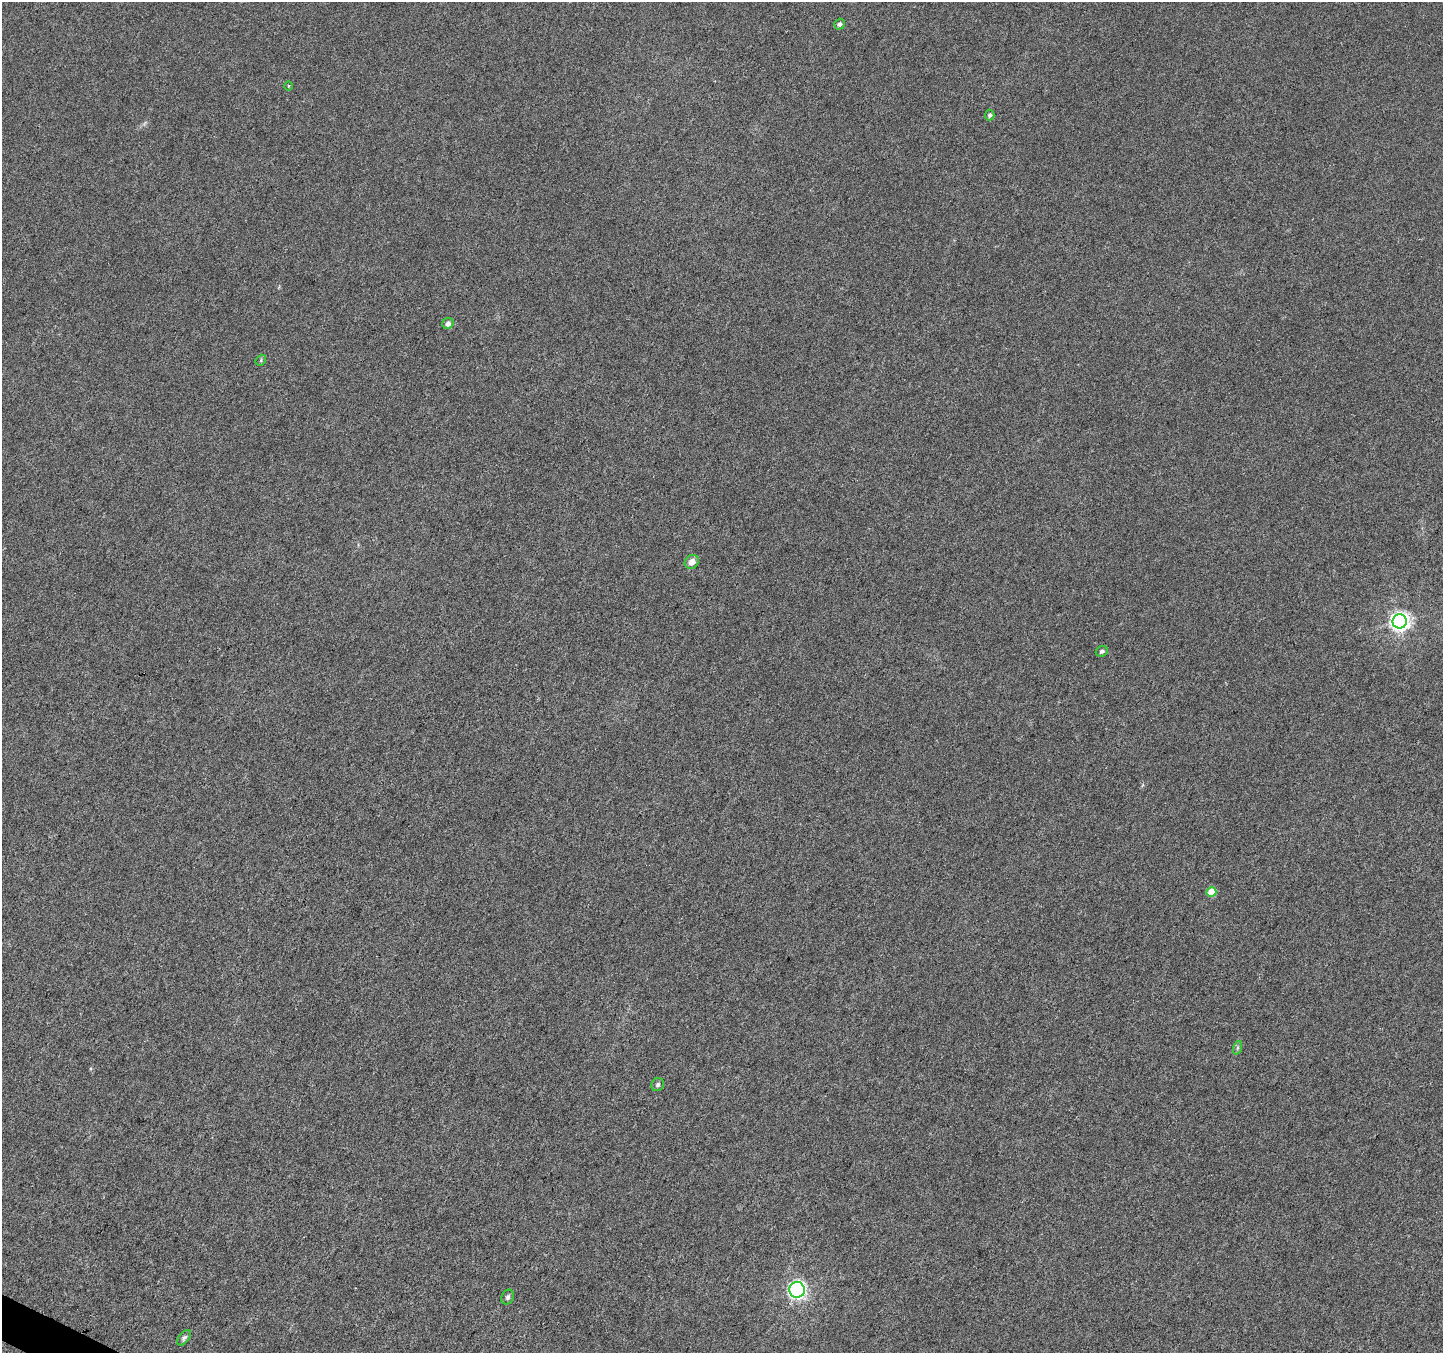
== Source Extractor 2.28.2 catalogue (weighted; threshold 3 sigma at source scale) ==
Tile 7 of 4 x 4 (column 3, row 2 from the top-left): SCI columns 2882-4322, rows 2901-4251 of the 5771 x 5868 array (HDU 1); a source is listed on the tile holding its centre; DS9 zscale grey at full resolution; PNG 1445 x 1355 px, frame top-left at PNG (2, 2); each listed source drawn as its Kron ellipse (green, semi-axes under 4 px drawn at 4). Shown black and unused: <1% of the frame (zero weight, under 3 of 6 exposures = <1% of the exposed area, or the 3 px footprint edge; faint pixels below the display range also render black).
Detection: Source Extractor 2.28.2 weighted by HDU 2 'WHT'; one run over the whole footprint, this tile lists its part. Background 0.00617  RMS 0.0033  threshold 0.0134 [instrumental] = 3 sigma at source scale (4.09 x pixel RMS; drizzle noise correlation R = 1.36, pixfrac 0.8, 0.0396/0.0396 arcsec/px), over >= 5 px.
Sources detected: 14; all 14 listed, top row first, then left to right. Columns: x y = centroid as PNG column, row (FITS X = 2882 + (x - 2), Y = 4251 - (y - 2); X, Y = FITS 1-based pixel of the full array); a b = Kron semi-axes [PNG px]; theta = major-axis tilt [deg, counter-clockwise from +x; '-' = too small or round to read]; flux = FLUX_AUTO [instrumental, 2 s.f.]
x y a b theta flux
840 24 5 5 - 0.74
289 86 5 3 - 0.28
990 115 5 5 - 0.71
448 323 6 5 - 1.4
261 360 6 4 51 0.43
692 562 7 6 - 2.6
1400 621 7 7 - 150
1102 651 6 5 - 0.73
1211 892 5 4 - 7.7
1237 1048 7 4 71 0.55
658 1085 7 6 - 0.74
797 1290 8 7 - 68
508 1297 8 6 64 0.85
184 1338 9 5 50 0.75